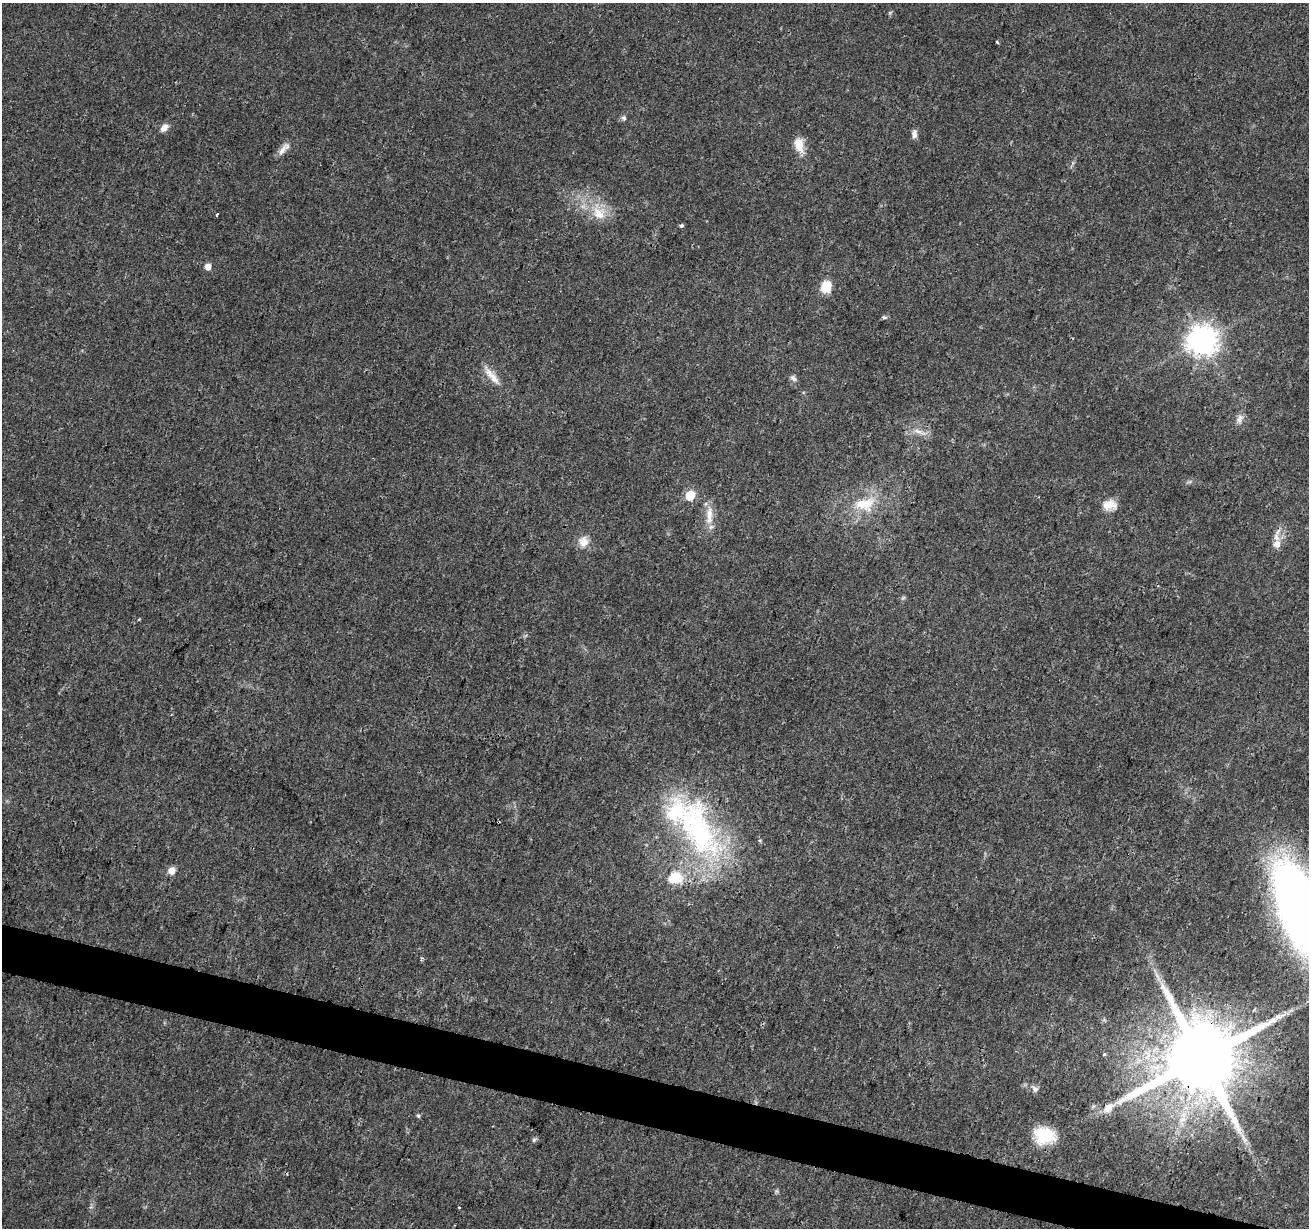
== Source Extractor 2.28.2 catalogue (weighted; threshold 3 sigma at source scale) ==
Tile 6 of 4 x 4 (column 2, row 2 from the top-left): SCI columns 1314-2620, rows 2736-3961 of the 5235 x 5407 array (HDU 1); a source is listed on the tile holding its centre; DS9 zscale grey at full resolution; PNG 1311 x 1230 px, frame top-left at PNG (2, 3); no overlay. Shown black and unused: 3% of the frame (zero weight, under 3 of 4 exposures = <1% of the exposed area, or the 3 px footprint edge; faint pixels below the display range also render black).
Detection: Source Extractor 2.28.2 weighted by HDU 2 'WHT'; one run over the whole footprint, this tile lists its part. Background 0.0247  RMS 0.0022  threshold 0.0101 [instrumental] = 3 sigma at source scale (4.5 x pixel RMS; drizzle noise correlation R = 1.50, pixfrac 1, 0.0396/0.0396 arcsec/px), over >= 5 px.
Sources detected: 40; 2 inside a brighter listed object's ellipse — not listed separately; the other 38 listed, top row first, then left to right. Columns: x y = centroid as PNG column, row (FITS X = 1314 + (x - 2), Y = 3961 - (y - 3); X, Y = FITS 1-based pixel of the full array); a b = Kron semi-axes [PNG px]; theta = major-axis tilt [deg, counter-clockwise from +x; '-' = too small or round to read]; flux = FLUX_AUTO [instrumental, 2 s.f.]
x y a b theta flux
997 42 3 3 - 0.46
624 118 7 6 - 0.54
164 128 10 7 47 1.4
914 134 11 7 89 1
799 145 18 11 -76 3.1
284 149 23 7 50 1.7
599 213 20 18 -53 5.2
217 214 3 3 - 0.98
681 226 3 3 - 0.75
208 266 6 6 - 1.6
826 286 12 10 70 4.4
884 317 7 4 -4 0.42
1203 340 10 10 - 260
494 377 29 8 -54 2.9
793 378 10 6 -44 0.73
1240 419 13 9 69 1.4
919 432 19 5 -22 1.6
690 495 6 6 - 7.7
865 504 33 19 7 8.5
1109 505 17 11 3 3
709 515 29 9 88 3.3
1278 531 13 5 59 1.2
583 542 14 13 - 2.4
1277 544 13 10 72 2
903 598 6 4 19 0.32
699 830 94 43 -69 48
172 870 9 8 - 1.6
1301 911 87 34 -67 210
1158 976 9 4 -71 0.81
1104 1054 3 3 - 0.7
1201 1058 23 20 49 2700
1035 1089 9 7 -44 0.88
1108 1108 18 11 44 2.4
418 1116 5 4 - 0.33
1044 1136 23 18 -9 8
1243 1138 15 4 -57 1.2
534 1140 7 5 68 0.43
459 1208 3 2 - 0.37
Overlapping masked pixels (flux is a lower limit): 1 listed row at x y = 1201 1058
Isophote crosses this tile's border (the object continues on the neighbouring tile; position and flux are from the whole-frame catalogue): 1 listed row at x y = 1301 911